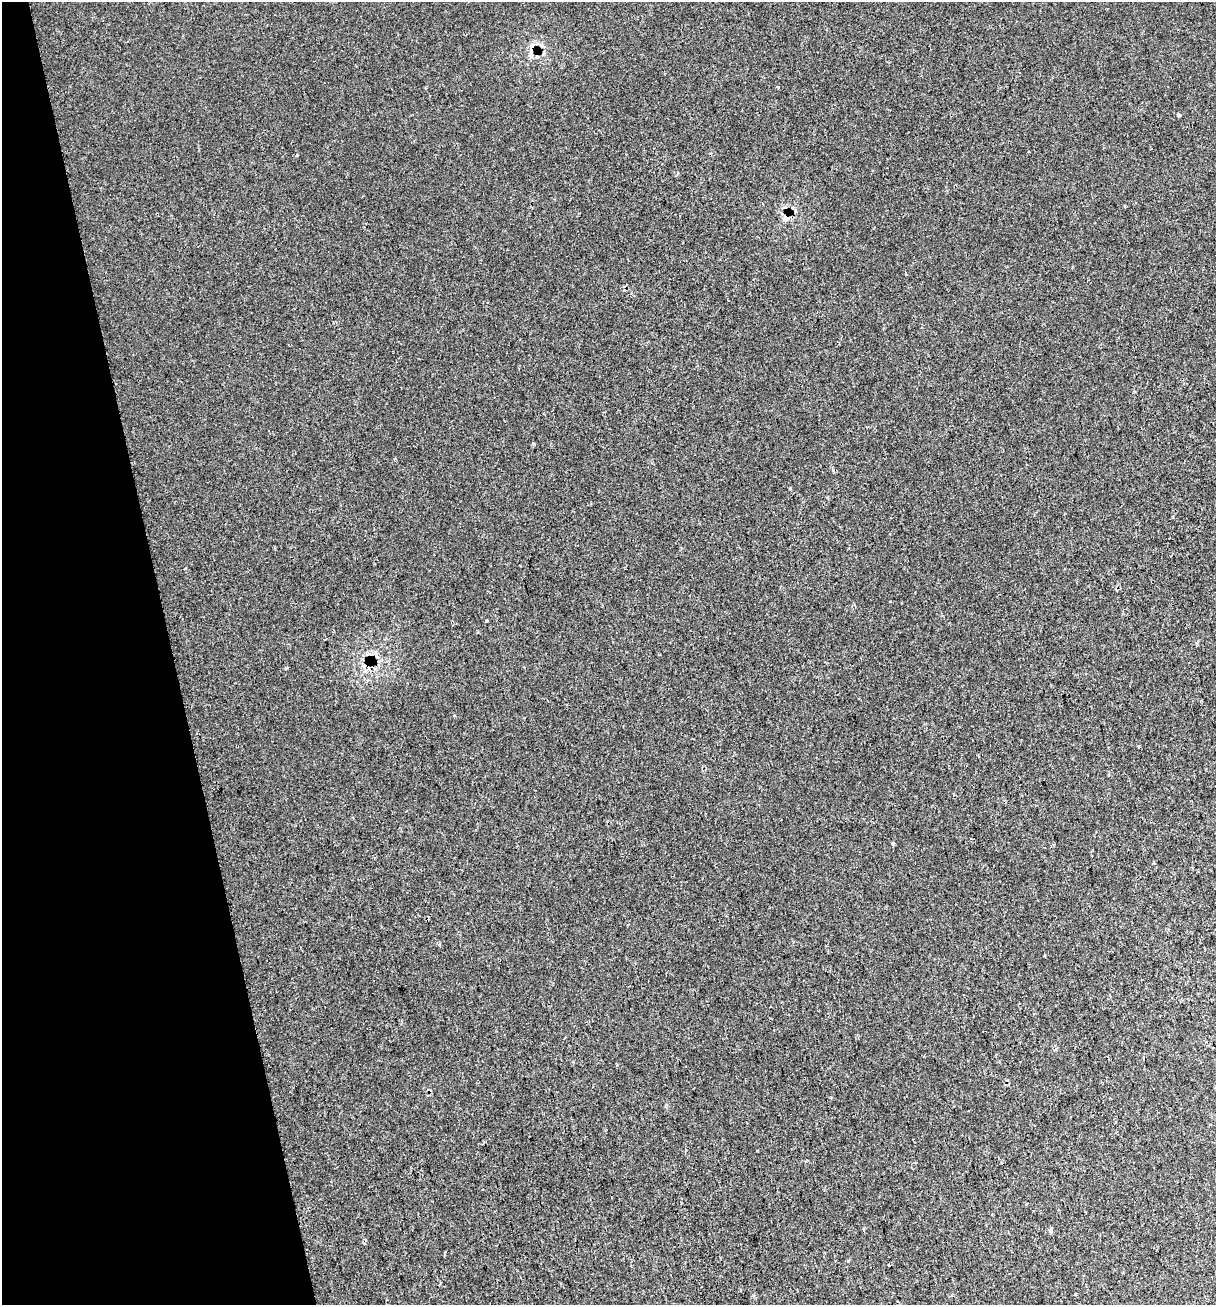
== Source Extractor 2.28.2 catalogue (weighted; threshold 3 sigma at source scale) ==
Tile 5 of 4 x 4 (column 1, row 2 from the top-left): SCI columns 120-1333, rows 2661-3963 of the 5042 x 5323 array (HDU 1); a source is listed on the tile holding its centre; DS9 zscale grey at full resolution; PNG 1218 x 1307 px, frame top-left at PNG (2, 2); no overlay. Shown black and unused: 14% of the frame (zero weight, under 2 of 3 exposures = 4% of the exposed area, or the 3 px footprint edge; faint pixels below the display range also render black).
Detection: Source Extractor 2.28.2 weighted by HDU 2 'WHT'; one run over the whole footprint, this tile lists its part. Background 5.83e-04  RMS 0.0032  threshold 0.0145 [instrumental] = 3 sigma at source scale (4.5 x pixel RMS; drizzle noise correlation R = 1.50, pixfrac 1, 0.0396/0.0396 arcsec/px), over >= 5 px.
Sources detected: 12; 2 cosmic-ray / hot-pixel residue — not listed; the other 10 listed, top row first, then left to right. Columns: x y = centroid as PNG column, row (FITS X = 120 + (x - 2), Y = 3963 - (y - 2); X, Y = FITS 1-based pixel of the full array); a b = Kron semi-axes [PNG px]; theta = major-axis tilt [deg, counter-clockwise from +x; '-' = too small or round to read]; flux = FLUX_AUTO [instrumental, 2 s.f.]
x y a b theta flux
532 48 14 9 81 2.8
1178 115 3 3 - 1.3
297 155 3 3 - 0.69
1124 206 3 3 - 0.31
786 218 8 8 - 1.3
486 621 3 3 - 1.2
893 844 5 3 - 0.34
1153 863 3 3 - 0.78
1044 955 3 2 - 0.24
1050 1230 6 5 - 0.68
Overlapping masked pixels (flux is a lower limit): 2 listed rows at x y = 532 48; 786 218
Unlisted compact peaks at least as high as the median listed source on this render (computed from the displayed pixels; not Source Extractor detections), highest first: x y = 286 668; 790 488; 778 87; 439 945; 1139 746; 666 1105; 454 715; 848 1261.